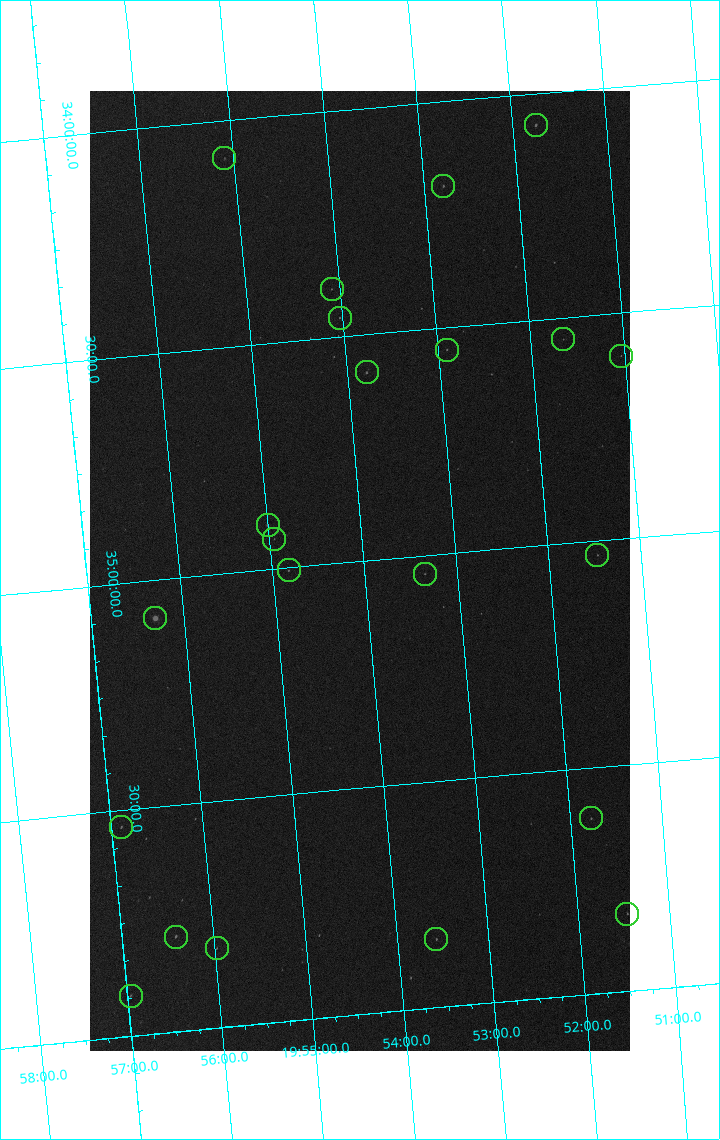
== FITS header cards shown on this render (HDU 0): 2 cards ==
NAXIS1  =                 1080 / length of data axis 1
NAXIS2  =                 1920 / length of data axis 2

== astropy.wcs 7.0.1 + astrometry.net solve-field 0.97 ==
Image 1080 x 1920 px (HDU 0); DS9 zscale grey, zoomed out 1/2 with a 90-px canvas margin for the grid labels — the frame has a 2x2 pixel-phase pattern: the four 2x2 pixel phases sit at different levels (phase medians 42503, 36397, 65535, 42489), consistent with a one-shot-colour (mosaic) sensor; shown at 1/2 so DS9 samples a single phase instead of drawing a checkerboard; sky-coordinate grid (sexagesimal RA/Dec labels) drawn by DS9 from the SOLVED WCS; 22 Tycho-2 reference stars matched to detected sources circled (green)
Header WCS: none
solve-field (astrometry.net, Tycho-2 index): SOLVED blind (the file carries no WCS)
Solved WCS: RA---TAN-SIP/DEC--TAN-SIP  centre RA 19:54:03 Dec +35:01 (298.51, +35.02 deg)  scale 3.99 arcsec/px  FOV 71.9' x 127.7'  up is -175 deg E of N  parity flipped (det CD > 0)
(file carries no celestial WCS; the grid is the blind solution)
Tycho-2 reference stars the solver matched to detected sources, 22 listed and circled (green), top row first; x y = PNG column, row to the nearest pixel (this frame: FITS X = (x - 90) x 2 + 1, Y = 1920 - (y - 91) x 2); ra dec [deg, ICRS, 3 dp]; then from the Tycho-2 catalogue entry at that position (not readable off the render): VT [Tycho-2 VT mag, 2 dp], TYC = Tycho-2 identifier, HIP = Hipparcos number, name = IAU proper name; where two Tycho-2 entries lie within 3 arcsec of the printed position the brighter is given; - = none
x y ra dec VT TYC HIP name
536 126 297.937 +34.070 7.60 2677-775-1 - -
224 158 298.775 +34.082 9.09 2677-328-1 - -
443 186 298.198 +34.187 7.90 2677-75-1 97832 -
332 290 298.521 +34.393 8.85 2677-973-1 - -
340 318 298.506 +34.458 8.77 2677-27-1 - -
563 340 297.912 +34.548 9.16 2677-246-1 - -
446 350 298.226 +34.549 8.93 2677-280-1 - -
621 356 297.760 +34.595 9.11 2677-1233-1 - -
366 372 298.447 +34.584 7.00 2677-97-1 97907 -
268 525 298.751 +34.901 7.33 2677-1118-1 98004 -
274 540 298.736 +34.933 9.03 2677-477-1 - -
597 556 297.868 +35.031 8.67 2677-228-1 97711 -
288 570 298.704 +35.006 8.63 2677-500-1 97987 -
424 574 298.338 +35.040 8.97 2677-1078-1 - -
155 618 299.077 +35.083 4.01 2677-1816-1 98110 -
590 818 297.944 +35.612 8.14 2677-1071-1 97744 -
121 828 299.222 +35.537 8.24 2677-1230-1 98157 -
626 914 297.867 +35.829 8.80 2681-380-1 - -
176 937 299.103 +35.790 7.67 2681-472-1 98116 -
436 940 298.394 +35.849 8.35 2681-1338-1 97891 -
216 948 298.994 +35.825 8.75 2681-1366-1 - -
130 996 299.241 +35.911 8.62 2681-22-1 - -